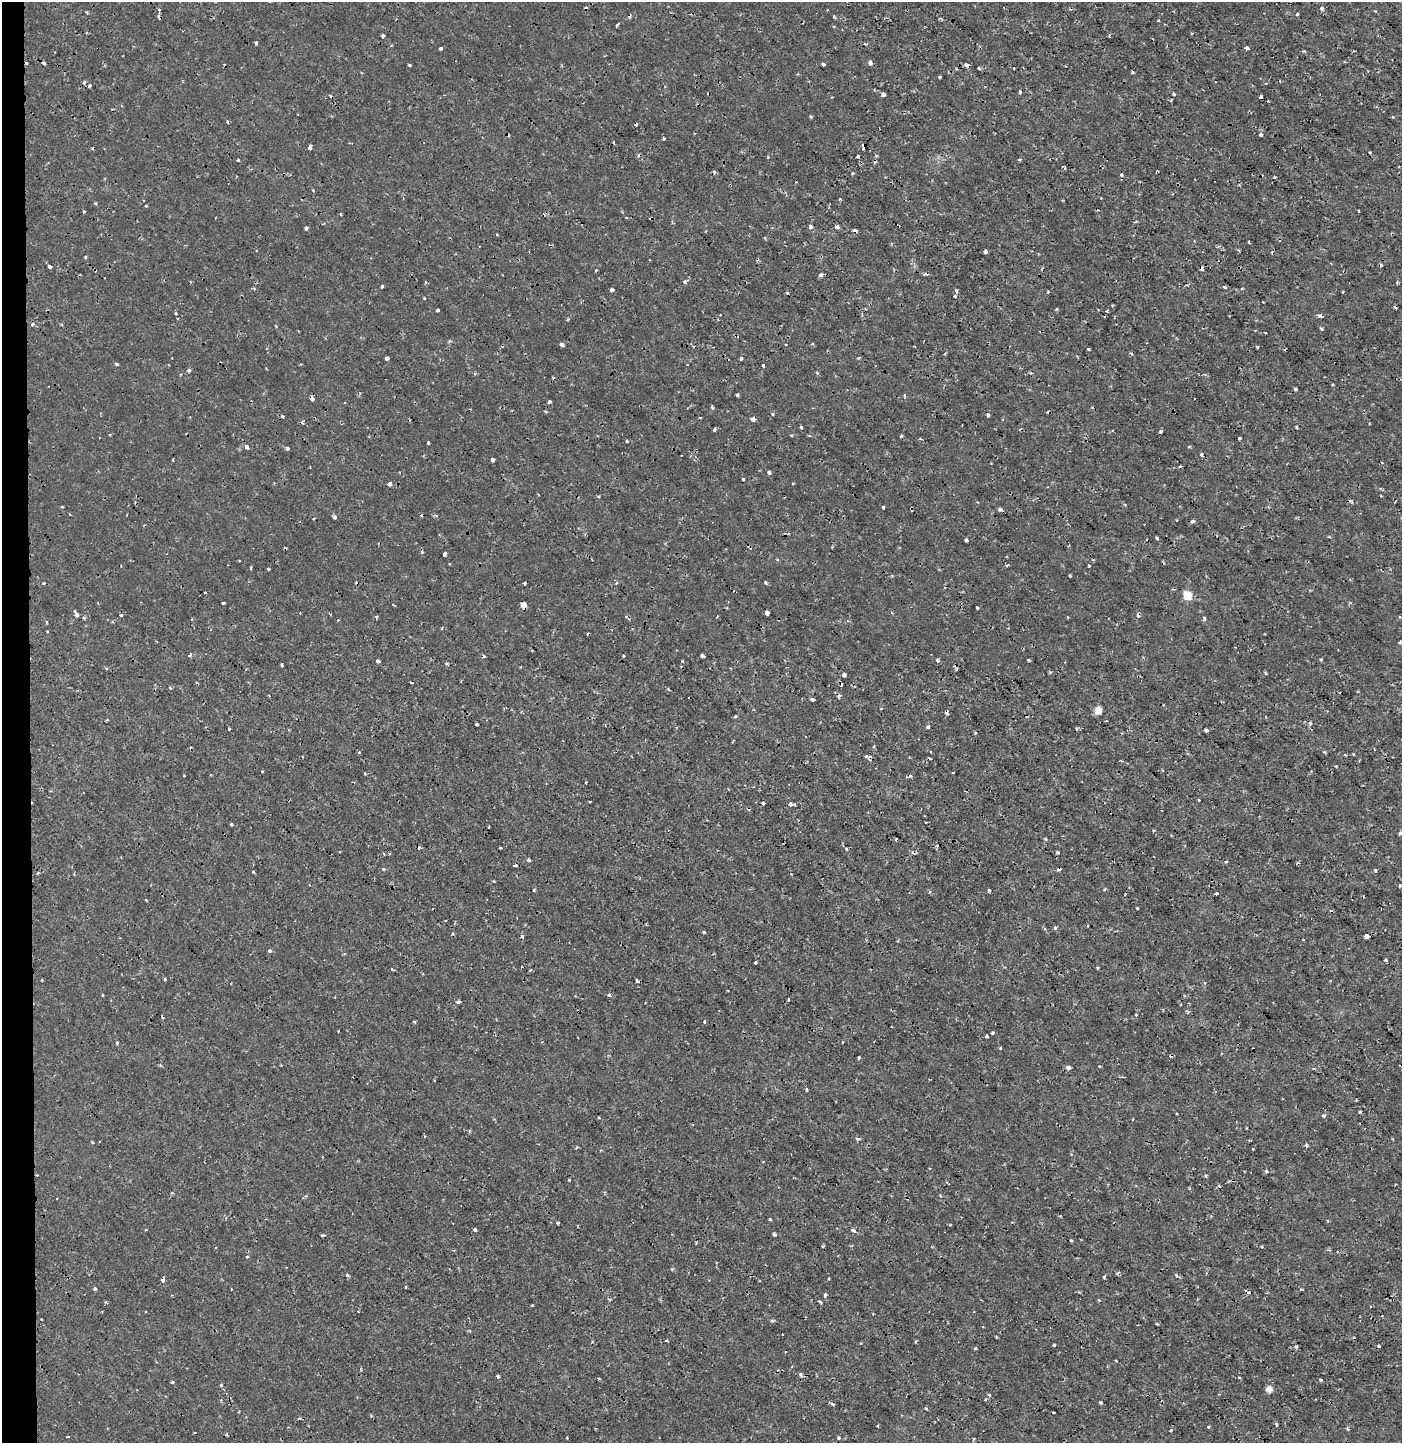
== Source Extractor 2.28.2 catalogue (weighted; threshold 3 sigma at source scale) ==
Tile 4 of 3 x 3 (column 1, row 2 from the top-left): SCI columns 190-1589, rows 1449-2889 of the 4579 x 4330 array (HDU 1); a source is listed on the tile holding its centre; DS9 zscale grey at full resolution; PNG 1404 x 1445 px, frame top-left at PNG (2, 2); no overlay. Shown black and unused: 2% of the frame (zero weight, under 2 of 3 exposures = <1% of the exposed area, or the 3 px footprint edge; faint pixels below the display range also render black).
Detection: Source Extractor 2.28.2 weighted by HDU 2 'WHT'; one run over the whole footprint, this tile lists its part. Background 2.84e-04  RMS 0.0012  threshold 0.00531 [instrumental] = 3 sigma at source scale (4.5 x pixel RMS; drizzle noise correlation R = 1.50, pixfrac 1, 0.0396/0.0396 arcsec/px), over >= 5 px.
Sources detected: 328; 47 cosmic-ray / hot-pixel residue — not listed; the other 281 listed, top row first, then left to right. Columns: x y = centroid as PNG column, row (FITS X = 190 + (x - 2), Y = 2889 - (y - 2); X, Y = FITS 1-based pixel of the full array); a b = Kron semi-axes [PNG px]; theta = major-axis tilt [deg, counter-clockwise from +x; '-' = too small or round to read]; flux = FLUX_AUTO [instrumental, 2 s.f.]
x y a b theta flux
1322 8 3 3 - 0.45
159 10 4 3 - 0.25
87 12 3 3 - 0.11
1297 14 3 3 - 0.34
834 16 4 3 - 0.11
1158 21 3 2 - 0.089
617 25 4 3 - 0.55
383 36 4 3 - 0.42
1109 36 3 2 - 0.16
256 43 3 3 - 0.53
441 48 4 3 - 0.52
1246 48 3 3 - 1.7
44 63 4 3 - 0.19
870 63 4 3 - 0.63
823 64 4 3 - 0.33
410 65 3 3 - 0.19
966 65 6 4 -15 0.32
979 68 3 2 - 0.21
1014 68 2 2 - 0.1
1133 72 4 3 - 0.13
940 77 3 3 - 0.25
84 82 5 3 - 0.19
89 86 3 3 - 0.33
1020 92 3 3 - 0.26
883 94 4 3 - 0.54
1174 94 3 3 - 0.42
1261 97 4 3 - 0.55
1261 135 3 3 - 0.65
664 139 3 3 - 0.17
863 146 6 2 -86 0.2
310 147 5 3 - 0.59
876 156 4 4 - 0.14
768 157 3 3 - 0.12
238 160 3 3 - 0.27
1019 160 3 3 - 0.16
1065 168 3 3 - 0.19
1157 172 3 3 - 0.55
852 173 3 3 - 0.17
1121 175 3 3 - 0.27
1274 177 3 3 - 0.17
313 190 3 3 - 0.12
840 199 3 3 - 0.15
146 206 3 3 - 0.19
84 212 3 3 - 0.21
340 214 3 2 - 0.17
810 227 4 3 - 0.88
837 227 4 3 - 0.64
306 228 4 3 - 0.37
497 235 3 3 - 0.22
1249 242 3 2 - 0.13
985 252 4 4 - 0.39
85 257 5 3 - 0.11
50 266 4 3 - 0.38
821 275 5 4 - 0.31
685 282 4 3 - 0.27
1397 283 5 3 - 0.11
382 286 3 3 - 0.37
1225 287 5 3 - 0.17
1242 288 4 3 - 0.1
611 290 4 3 - 0.39
956 291 5 3 - 0.18
955 296 3 3 - 0.24
424 298 3 2 - 0.088
1263 302 3 2 - 0.11
1056 309 3 3 - 0.15
437 310 3 3 - 0.39
1107 311 3 3 - 0.12
176 313 4 2 - 0.11
32 324 5 4 - 0.24
1321 329 3 3 - 0.19
1265 333 3 2 - 0.13
562 344 4 3 - 0.56
1257 347 3 2 - 0.13
1088 349 3 3 - 0.3
945 354 3 3 - 0.11
387 358 4 3 - 0.51
741 358 3 3 - 0.33
117 364 5 3 - 0.15
763 365 4 3 - 0.45
189 370 4 4 - 0.24
817 373 4 4 - 0.13
1295 389 3 3 - 0.23
737 395 4 3 - 0.16
904 396 4 3 - 0.18
312 398 4 4 - 0.86
550 402 3 3 - 0.44
712 407 3 3 - 0.18
772 414 4 4 - 0.17
988 415 3 3 - 0.24
282 416 4 3 - 0.2
700 418 3 2 - 0.097
753 419 5 3 - 0.62
801 427 3 3 - 0.16
1296 427 3 2 - 0.16
715 429 4 2 - 0.18
1161 431 3 3 - 0.29
110 434 4 3 - 0.11
901 436 3 3 - 0.18
1239 438 3 3 - 0.51
627 441 3 3 - 0.17
428 443 3 3 - 0.12
247 447 4 3 - 0.93
287 448 4 4 - 0.24
1201 455 4 3 - 0.27
173 459 3 2 - 0.13
492 459 4 3 - 0.58
1180 466 3 3 - 0.13
769 472 4 4 - 0.5
743 479 3 3 - 0.21
389 484 4 3 - 0.59
62 507 4 2 - 0.11
883 507 3 3 - 0.17
999 510 4 3 - 0.39
335 517 3 3 - 0.46
1193 521 4 3 - 0.35
1156 538 3 3 - 0.28
966 540 4 3 - 0.2
422 552 3 3 - 0.24
444 554 4 3 - 0.36
449 564 3 2 - 0.11
1007 565 4 3 - 0.13
1089 565 3 2 - 0.14
251 568 3 3 - 0.14
269 569 3 3 - 0.29
1070 575 3 2 - 0.13
766 582 4 3 - 0.16
43 583 3 3 - 0.25
525 583 3 3 - 0.23
617 583 4 4 - 0.16
205 592 2 2 - 0.11
1187 595 8 6 -83 2.1
223 603 3 3 - 0.19
524 605 5 5 - 1
977 608 3 3 - 0.24
75 611 4 3 - 0.11
767 613 4 3 - 0.83
77 615 5 4 - 0.36
121 615 3 3 - 0.36
376 617 5 3 - 0.12
1400 617 4 3 - 0.1
1400 642 4 3 - 0.16
190 655 3 3 - 0.52
623 656 3 3 - 0.26
702 656 4 3 - 0.31
938 660 4 3 - 0.34
1029 660 3 3 - 0.24
1321 660 3 3 - 0.18
378 661 4 3 - 0.33
446 664 5 3 - 0.15
282 665 3 3 - 0.35
844 675 4 3 - 0.68
411 683 3 3 - 0.2
170 688 4 3 - 0.098
668 689 3 3 - 0.14
812 699 4 3 - 0.41
1098 711 7 6 - 0.92
735 716 3 3 - 0.27
1310 723 5 4 - 0.2
477 725 3 3 - 0.23
928 727 4 3 - 0.2
229 729 3 3 - 0.18
1206 730 3 3 - 1
732 742 3 2 - 0.1
359 752 3 3 - 0.091
1353 754 4 2 - 0.086
866 756 6 5 - 0.26
262 771 3 2 - 0.078
365 773 3 2 - 0.11
910 775 5 4 - 0.19
184 776 2 2 - 0.1
586 782 3 2 - 0.1
1199 800 2 2 - 0.097
763 803 3 3 - 0.33
791 804 4 3 - 0.75
231 824 3 3 - 0.2
1400 833 4 3 - 0.27
896 839 3 2 - 0.13
1046 839 5 3 - 0.11
501 848 3 2 - 0.12
846 849 4 4 - 0.2
1057 852 4 3 - 0.12
389 854 4 3 - 0.13
529 860 4 3 - 0.2
1226 862 3 3 - 0.17
515 865 4 3 - 0.2
383 869 4 3 - 0.14
1375 870 4 3 - 0.2
38 873 3 2 - 0.14
494 881 3 2 - 0.12
1400 885 3 3 - 0.48
1105 889 4 3 - 0.13
534 890 4 3 - 0.12
989 890 5 3 - 0.13
1216 894 3 3 - 0.54
146 900 3 2 - 0.14
1137 908 3 3 - 0.14
1055 928 3 3 - 0.28
704 932 3 3 - 0.29
522 936 4 4 - 0.18
1366 936 4 3 - 1.8
269 951 3 3 - 0.64
1386 960 4 3 - 0.14
755 962 3 3 - 0.26
521 967 2 2 - 0.094
1097 968 3 3 - 0.16
392 969 3 3 - 0.35
165 979 3 3 - 0.27
637 981 4 3 - 0.3
103 995 3 2 - 0.13
609 995 4 3 - 0.26
788 999 3 2 - 0.13
459 1002 4 3 - 0.29
645 1003 2 2 - 0.075
1136 1015 4 3 - 0.1
704 1021 4 3 - 0.16
414 1022 3 3 - 0.12
992 1033 3 3 - 0.23
986 1036 3 3 - 0.28
842 1042 2 2 - 0.12
117 1043 4 3 - 0.12
1000 1048 3 3 - 0.11
859 1058 3 3 - 0.23
1068 1068 5 5 - 0.41
1360 1112 3 2 - 0.15
1323 1115 5 5 - 0.19
1132 1119 3 2 - 0.12
424 1136 4 3 - 0.1
1253 1149 3 3 - 0.13
1266 1171 4 3 - 0.25
1205 1176 4 4 - 0.17
569 1180 3 2 - 0.14
770 1219 3 3 - 0.12
1328 1221 3 3 - 0.12
558 1223 3 3 - 0.19
475 1230 3 3 - 0.47
853 1230 4 3 - 0.42
775 1234 4 3 - 0.25
323 1235 4 3 - 0.56
1071 1240 3 3 - 0.24
822 1246 3 2 - 0.15
1262 1247 4 2 - 0.11
247 1256 4 3 - 0.21
672 1269 4 4 - 0.12
347 1275 4 4 - 0.18
1176 1276 5 4 - 0.17
1104 1277 3 3 - 0.41
829 1278 2 2 - 0.11
163 1279 4 3 - 0.61
405 1287 4 2 - 0.091
95 1289 3 3 - 0.34
825 1295 3 3 - 0.52
609 1299 3 3 - 0.3
1099 1300 3 3 - 0.094
819 1301 5 3 - 0.14
1157 1324 3 2 - 0.13
1354 1338 3 3 - 0.13
915 1342 4 3 - 0.12
1054 1345 3 3 - 0.32
1296 1346 3 3 - 0.22
1379 1346 3 3 - 0.21
976 1348 4 3 - 0.15
1116 1361 3 2 - 0.11
800 1375 6 4 -69 0.22
498 1376 3 3 - 0.9
1320 1380 3 3 - 0.2
172 1382 3 3 - 0.26
221 1385 3 3 - 0.34
1269 1389 6 5 - 0.78
1100 1402 3 3 - 0.24
926 1408 4 2 - 0.18
1054 1412 3 2 - 0.17
299 1418 4 3 - 0.12
1276 1425 6 3 -76 0.15
1208 1426 3 2 - 0.15
1347 1429 5 3 - 0.15
1171 1430 4 3 - 0.18
226 1435 3 3 - 0.26
67 1437 4 2 - 0.16
567 1438 3 2 - 0.097
839 1438 4 3 - 0.21
973 1438 3 3 - 0.16
Overlapping masked pixels (flux is a lower limit): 10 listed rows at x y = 617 25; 966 65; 1261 97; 863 146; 1157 172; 312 398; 753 419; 524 605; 866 756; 163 1279
Isophote crosses this tile's border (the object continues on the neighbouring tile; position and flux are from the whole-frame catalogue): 1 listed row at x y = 1400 833